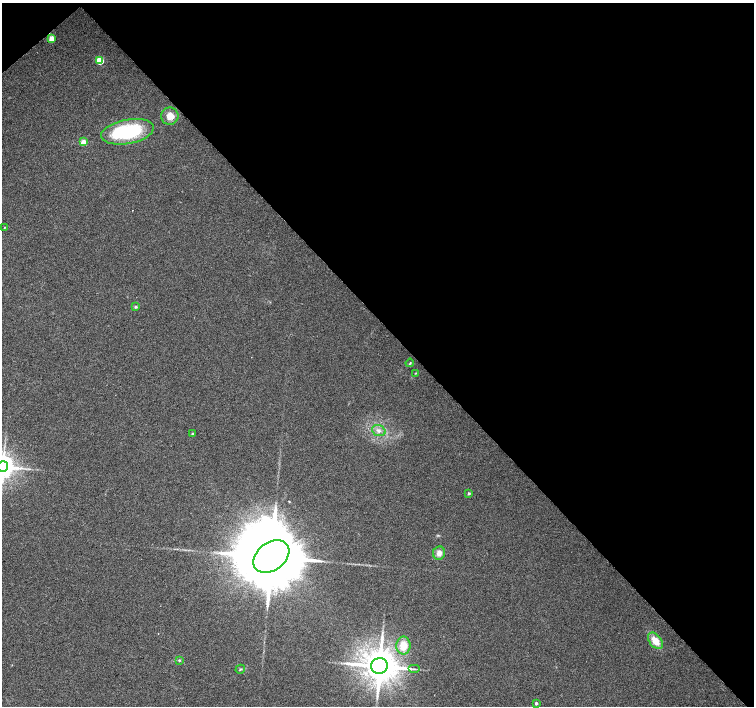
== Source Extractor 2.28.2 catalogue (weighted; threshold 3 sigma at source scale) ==
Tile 3 of 4 x 4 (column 3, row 1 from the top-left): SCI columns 3011-4514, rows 4435-5841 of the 6018 x 5989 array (HDU 1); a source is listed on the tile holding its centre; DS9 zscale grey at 2 x 2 block average (1 PNG px = mean of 2 x 2 image px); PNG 756 x 708 px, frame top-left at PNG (2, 3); each listed source drawn as its Kron ellipse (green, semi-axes under 4 px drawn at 4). Shown black and unused: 46% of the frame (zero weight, under 2 of 3 exposures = <1% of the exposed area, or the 3 px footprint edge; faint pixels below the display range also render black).
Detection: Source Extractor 2.28.2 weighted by HDU 2 'WHT'; one run over the whole footprint, this tile lists its part. Background 0.0386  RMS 0.0086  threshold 0.0389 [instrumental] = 3 sigma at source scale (4.5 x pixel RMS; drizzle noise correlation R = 1.50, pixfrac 1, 0.0396/0.0396 arcsec/px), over >= 5 px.
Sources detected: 22; all 22 listed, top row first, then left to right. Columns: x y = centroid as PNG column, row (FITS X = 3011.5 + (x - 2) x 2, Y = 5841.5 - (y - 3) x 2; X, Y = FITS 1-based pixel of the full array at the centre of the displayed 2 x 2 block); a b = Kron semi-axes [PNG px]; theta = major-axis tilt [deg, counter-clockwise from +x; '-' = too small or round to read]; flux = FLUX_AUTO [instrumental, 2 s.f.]
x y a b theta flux
51 39 3 3 - 37
100 60 3 3 - 87
170 116 9 8 - 21
127 132 27 12 11 160
83 142 3 3 - 34
4 227 2 2 - 1.2
136 307 3 3 - 3.2
410 363 4 2 - 1.5
416 373 3 2 - 1.1
379 431 7 5 -22 8.7
192 433 2 2 - 3.1
3 466 5 5 - 2700
469 493 2 2 - 4.3
439 553 7 6 - 12
271 556 20 14 37 36000
655 641 9 6 -51 28
403 645 9 7 89 30
179 660 3 3 - 1.8
379 666 8 8 - 5400
240 669 5 2 - 2.2
414 669 6 2 0 2
536 703 2 2 - 6.7
Isophote crosses this tile's border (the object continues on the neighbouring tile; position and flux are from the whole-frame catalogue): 1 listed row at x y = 3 466
Diffuse or blended objects may show on this block-average render without a row.